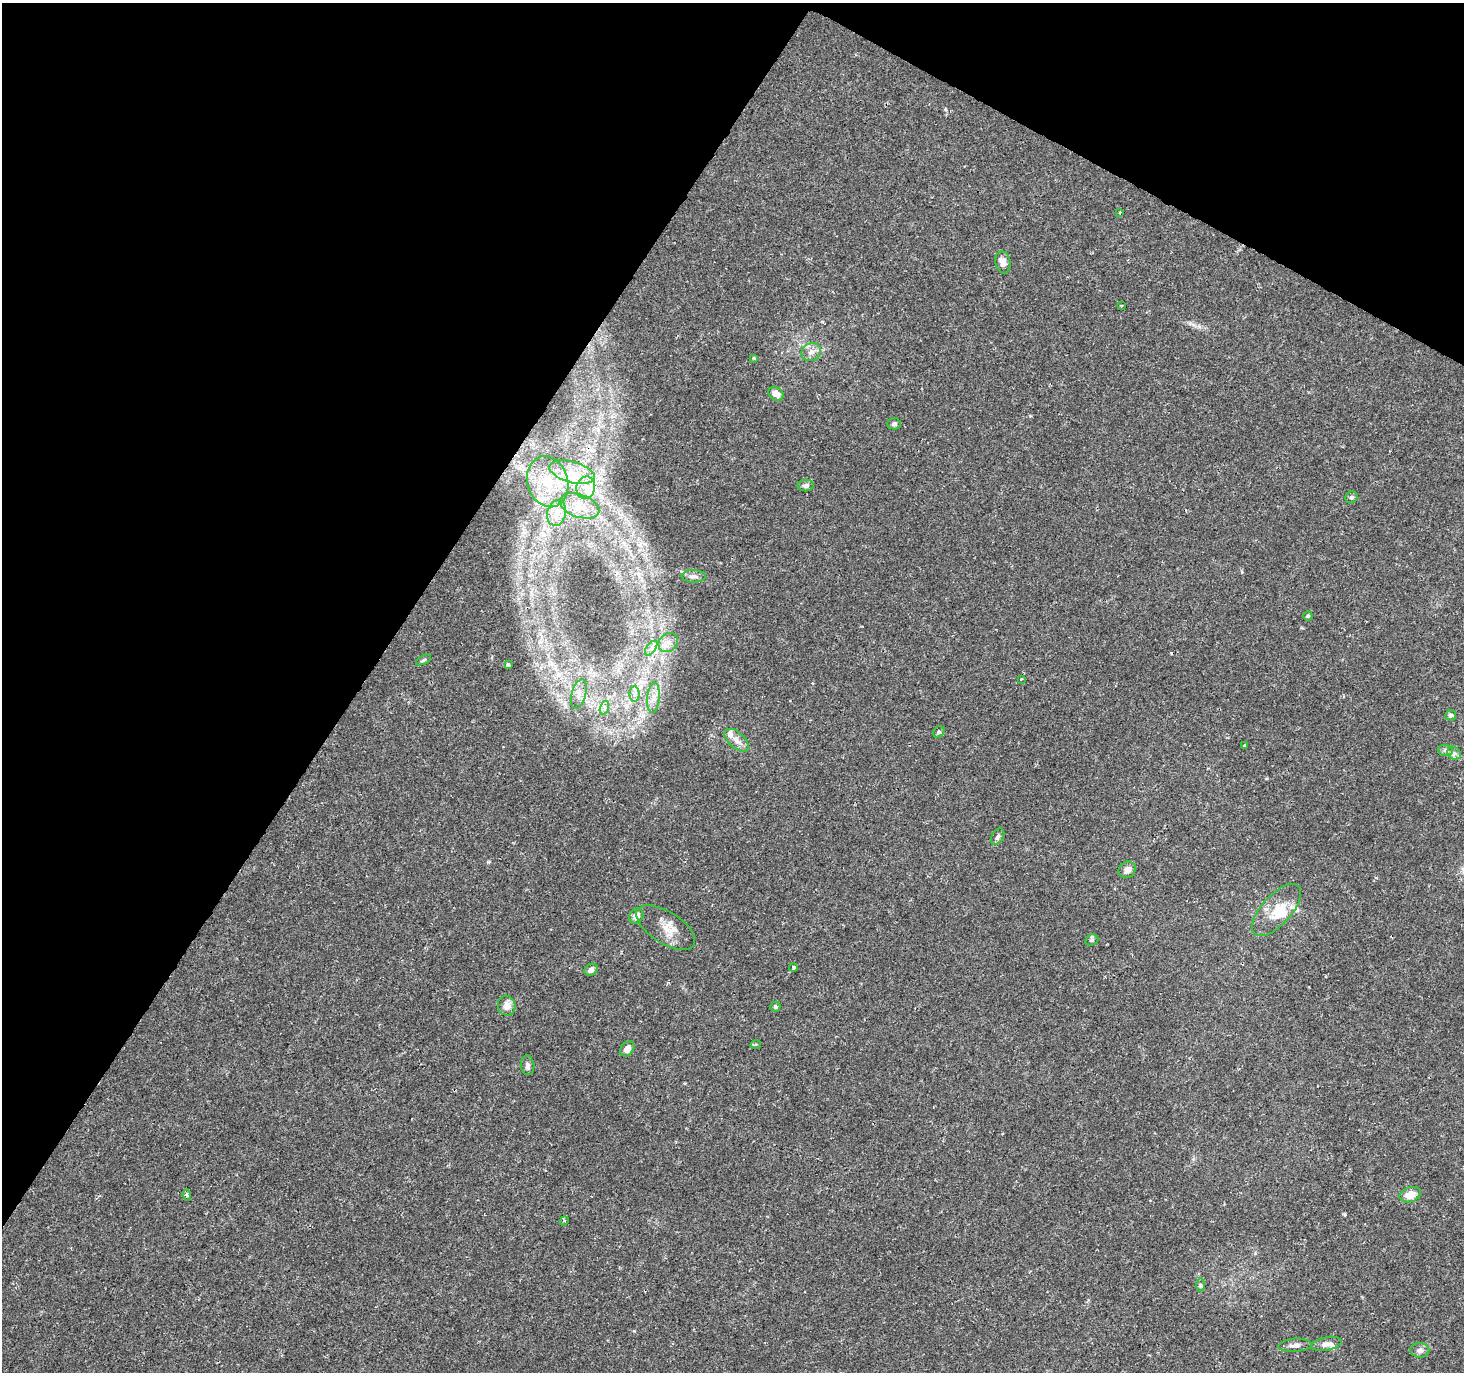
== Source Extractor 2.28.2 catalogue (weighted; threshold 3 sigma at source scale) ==
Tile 2 of 4 x 4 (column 2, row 1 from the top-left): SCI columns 1463-2924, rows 4302-5671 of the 5854 x 5930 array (HDU 1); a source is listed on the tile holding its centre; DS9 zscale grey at full resolution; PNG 1466 x 1374 px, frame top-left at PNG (2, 3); each listed source drawn as its Kron ellipse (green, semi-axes under 4 px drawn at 4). Shown black and unused: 31% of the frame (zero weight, under 2 of 3 exposures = <1% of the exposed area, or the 3 px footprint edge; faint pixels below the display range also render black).
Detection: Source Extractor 2.28.2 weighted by HDU 2 'WHT'; one run over the whole footprint, this tile lists its part. Background 0.0162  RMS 0.0025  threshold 0.0112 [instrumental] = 3 sigma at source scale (4.5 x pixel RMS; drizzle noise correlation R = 1.50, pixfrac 1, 0.0396/0.0396 arcsec/px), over >= 5 px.
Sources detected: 56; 1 cosmic-ray / hot-pixel residue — neither listed nor drawn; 4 inside a brighter listed object's ellipse — not listed separately; the other 51 listed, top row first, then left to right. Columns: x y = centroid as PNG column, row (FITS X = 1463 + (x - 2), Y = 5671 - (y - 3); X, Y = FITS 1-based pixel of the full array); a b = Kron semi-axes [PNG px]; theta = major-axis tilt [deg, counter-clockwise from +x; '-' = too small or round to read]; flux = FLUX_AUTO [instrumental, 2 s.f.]
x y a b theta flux
1120 212 3 3 - 0.25
1003 262 11 7 -77 1.8
1121 306 2 2 - 0.2
811 352 10 8 31 1.6
754 358 4 3 - 0.33
776 394 8 6 -38 1.7
894 424 7 5 4 0.64
572 472 23 10 -15 5.3
548 482 26 20 -73 10
806 485 8 6 0 0.83
586 488 11 9 77 2.4
1351 497 6 5 - 0.6
579 506 20 11 -19 4
557 513 13 9 76 2.7
694 576 12 6 -2 0.97
1308 616 5 4 - 0.38
668 642 10 9 - 1.7
651 648 8 4 53 0.86
423 660 8 4 27 0.44
508 665 3 3 - 1.8
1021 679 3 3 - 0.52
579 694 15 7 75 1.8
634 694 7 5 88 0.9
653 698 15 6 84 1.9
604 708 7 4 71 0.69
1451 715 5 5 - 0.49
939 732 6 5 - 0.4
737 740 15 7 -42 1.8
1244 746 3 3 - 1.7
1446 750 7 5 -2 0.58
1454 753 7 6 - 0.64
998 837 9 5 59 0.64
1127 870 9 8 - 1.4
1276 910 32 15 48 6.3
636 916 8 6 56 1.6
666 928 33 15 -33 4.2
1092 940 7 5 21 0.46
793 967 4 4 - 0.43
591 970 7 5 38 1.1
507 1006 10 9 - 2
775 1007 5 5 - 0.41
756 1045 5 3 - 0.3
627 1049 8 6 47 1.6
528 1065 10 6 -83 0.81
187 1195 5 4 - 0.41
1410 1195 11 7 18 2.8
564 1221 4 3 - 0.28
1201 1285 6 4 -89 0.43
1326 1344 15 6 11 1.3
1295 1345 17 6 4 1.3
1420 1350 9 7 -2 0.95
Unlisted compact peaks at least as high as the median listed source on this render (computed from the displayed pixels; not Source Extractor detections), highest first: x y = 1345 1214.